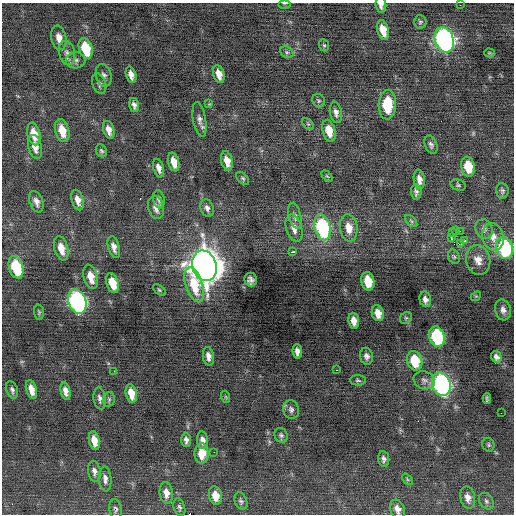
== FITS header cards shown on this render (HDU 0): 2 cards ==
NAXIS1  =                  512 / Axis length
NAXIS2  =                  512 / Axis length

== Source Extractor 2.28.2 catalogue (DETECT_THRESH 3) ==
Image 512 x 512 px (HDU 0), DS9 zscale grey, 1 PNG px = 1 image px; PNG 516 x 516 px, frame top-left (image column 1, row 512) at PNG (2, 3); each listed source drawn as its Kron ellipse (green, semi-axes under 4 px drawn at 4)
Background -0.114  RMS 0.75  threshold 2.26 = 3 sigma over >= 5 px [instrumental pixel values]
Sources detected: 122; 1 with non-positive FLUX_AUTO (blend fragments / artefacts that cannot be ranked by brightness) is neither listed nor drawn; the other 121 listed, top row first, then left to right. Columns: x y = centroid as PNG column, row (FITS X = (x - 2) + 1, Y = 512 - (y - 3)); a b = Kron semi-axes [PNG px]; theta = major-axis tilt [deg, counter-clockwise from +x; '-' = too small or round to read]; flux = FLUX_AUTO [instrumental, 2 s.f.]
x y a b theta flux
284 3 6 3 0 65
381 5 7 5 -84 190
460 5 3 2 - 47
420 22 6 6 - 100
383 30 10 6 -75 690
59 38 12 7 -79 400
444 40 13 9 -73 18000
324 45 6 5 - 83
86 48 11 6 -74 1600
287 52 7 5 -21 100
67 53 12 8 -75 260
489 53 5 4 - 57
76 60 10 8 4 210
219 74 9 5 -74 450
104 75 11 7 -74 210
131 75 8 5 -73 310
99 84 10 6 -71 150
319 101 7 6 - 91
209 104 4 4 - 47
134 105 7 4 -75 190
387 105 15 8 87 1700
336 112 11 6 -80 230
199 120 17 6 -80 270
308 124 7 4 -44 77
109 130 9 5 -74 320
62 131 12 7 -75 840
329 131 11 6 -75 750
34 134 11 6 -76 740
431 145 9 6 -69 150
35 147 12 6 -75 410
101 151 7 5 -60 97
227 161 10 5 -76 530
174 162 9 5 -75 610
468 167 10 6 -80 1300
159 168 9 5 -74 270
327 176 6 4 -44 67
243 178 8 5 -45 86
419 179 10 5 -83 330
458 185 8 5 -23 95
502 191 8 6 -86 120
416 192 7 5 -88 150
159 199 9 6 -78 160
78 200 10 6 -76 360
36 202 11 6 -69 290
156 207 12 7 -76 350
207 208 9 6 -70 210
295 216 13 6 -75 210
411 221 7 4 -45 89
322 227 13 8 -75 6000
294 228 14 8 -75 410
349 228 14 8 -82 590
484 229 10 8 -65 210
456 231 2 2 - 69
460 231 2 2 - 120
453 233 2 2 - 32
493 237 14 10 -75 520
451 238 3 2 - 430
465 240 3 3 - 96
461 244 3 2 - 210
114 247 11 5 -75 300
61 248 12 7 -75 650
504 248 11 8 -76 5100
293 252 4 3 - 910
454 257 7 5 -72 95
478 260 15 12 -75 520
204 266 15 12 -74 90000
16 267 12 7 -73 2700
91 277 12 7 -75 700
251 280 7 6 - 210
368 281 9 6 -79 1300
113 283 10 6 -73 980
194 285 18 8 -72 1600
159 290 7 4 -38 79
476 296 6 4 42 59
425 299 8 5 -75 230
77 301 13 8 -71 12000
503 310 11 7 -74 280
39 312 7 5 -88 87
378 313 8 6 -73 520
406 318 6 5 - 90
354 321 8 5 -83 420
437 336 10 7 -75 4700
297 351 7 4 -85 260
208 356 9 5 -80 280
367 356 8 6 -78 210
496 357 6 5 - 200
415 361 10 7 -75 1700
337 370 3 2 - 60
114 371 2 2 - 62
358 380 8 5 -2 95
424 380 11 9 -21 230
441 384 12 9 -71 15000
31 389 10 5 -75 440
12 390 9 5 -72 160
65 391 9 5 -78 290
131 393 9 5 -78 660
226 397 6 4 -71 65
100 398 11 6 -82 190
109 399 7 5 76 110
487 399 5 3 - 84
291 410 9 8 - 190
501 413 2 2 - 36
281 435 7 6 - 120
186 440 7 5 -87 180
202 440 9 5 -86 270
94 441 9 5 -79 630
488 445 7 6 - 92
214 452 2 2 - 96
202 453 10 7 -89 930
384 459 8 5 -83 180
94 471 10 6 -83 230
105 479 12 6 -85 250
408 479 6 4 -47 72
166 493 11 6 -83 410
215 496 9 6 -80 650
468 498 11 7 -79 350
241 501 9 6 -68 130
486 501 9 6 -55 140
179 507 9 5 -72 130
116 509 10 6 -80 150
397 509 9 7 -65 340
At the frame edge (FLAGS 8, measured only in part): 4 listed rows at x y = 284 3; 381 5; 504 248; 397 509
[1 non-positive-flux detection neither listed nor drawn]